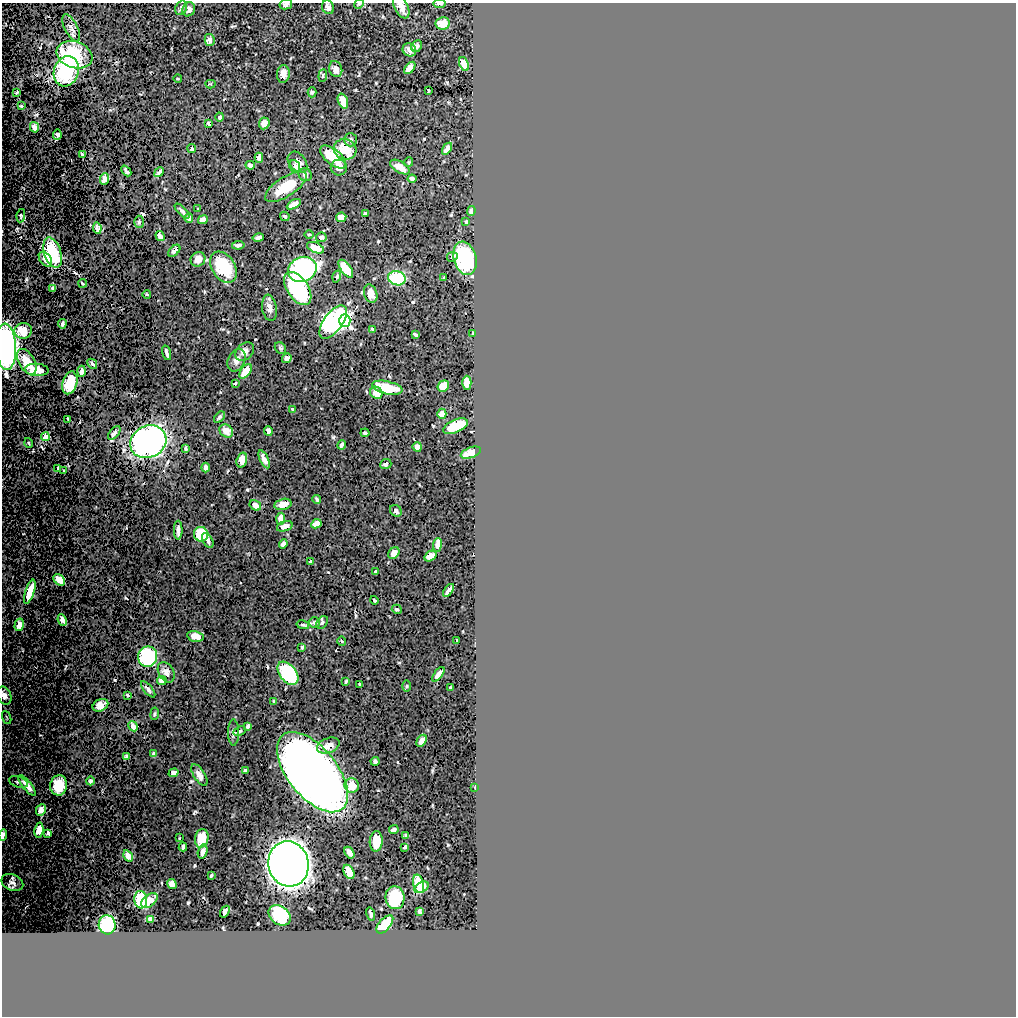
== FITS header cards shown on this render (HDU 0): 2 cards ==
NAXIS1  =                 1014
NAXIS2  =                 1014

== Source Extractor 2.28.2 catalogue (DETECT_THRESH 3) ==
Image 1014 x 1014 px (HDU 0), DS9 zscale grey, 1 PNG px = 1 image px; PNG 1018 x 1018 px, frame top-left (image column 1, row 1014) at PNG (2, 3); each listed source drawn as its Kron ellipse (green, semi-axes under 4 px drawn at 4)
Background 0.524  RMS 0.012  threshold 0.0364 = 3 sigma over >= 5 px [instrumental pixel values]
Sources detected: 229; all 229 listed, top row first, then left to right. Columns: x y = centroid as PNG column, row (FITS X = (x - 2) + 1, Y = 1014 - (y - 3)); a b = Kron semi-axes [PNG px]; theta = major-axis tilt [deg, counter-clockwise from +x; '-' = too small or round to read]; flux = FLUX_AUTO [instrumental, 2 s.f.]
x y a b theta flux
440 3 6 2 0 1.3
286 4 6 5 - 2.5
359 4 5 4 - 1
328 7 7 5 -68 3.4
401 7 12 6 -64 6.5
181 8 7 5 65 2.4
189 9 7 6 - 3.7
443 23 7 6 - 9.9
71 28 15 6 -63 3.3
210 40 6 5 - 5.6
417 46 6 5 - 2.3
409 50 7 6 - 4.7
74 55 18 13 -19 46
464 64 7 4 -68 7
410 68 7 4 51 3.9
336 69 8 6 -70 5.8
66 71 15 12 72 61
283 74 9 6 85 5.7
323 76 6 4 84 1.3
178 79 4 3 - 0.66
210 84 5 4 - 0.77
428 90 3 2 - 0.63
17 92 3 2 - 0.51
312 92 5 4 - 1.1
343 101 8 4 -70 9.8
21 106 3 2 - 0.71
220 117 4 4 - 1.9
208 123 3 2 - 0.98
264 123 6 5 - 4.8
34 127 5 4 - 5.9
57 135 5 4 - 1.8
350 140 6 6 - 2.4
192 148 4 4 - 1.6
345 149 11 10 - 20
447 149 7 4 57 4
82 155 4 3 - 0.9
333 157 15 7 -39 24
259 158 5 4 - 3.2
297 162 12 8 -51 5.2
409 162 5 4 - 0.92
250 165 4 4 - 2.3
295 166 6 5 - 1.7
400 167 11 5 -31 8.9
339 168 8 8 - 4.5
126 171 6 3 -47 1.5
159 172 5 3 - 2
305 175 7 6 - 2.3
104 179 6 4 84 4.4
412 179 4 3 - 2.1
286 187 24 9 33 22
294 204 8 4 30 5.5
198 209 3 2 - 0.6
182 211 9 4 -46 1.9
471 211 5 3 - 3.9
365 213 4 3 - 1.5
21 216 7 4 81 1.2
285 216 5 3 - 1.5
341 217 5 4 - 6.2
189 218 4 4 - 2
203 220 5 4 - 4.2
139 222 6 5 - 1.4
466 222 3 3 - 0.98
97 228 6 4 -82 2
309 234 5 3 - 0.85
160 236 5 4 - 4.9
258 237 6 3 13 2.4
321 237 5 5 - 2.9
238 245 6 4 8 2.4
315 248 9 5 -24 10
174 251 7 4 44 2.7
53 253 16 8 -72 37
452 257 5 5 - 1.7
465 258 17 11 -74 70
45 259 8 5 -52 7.5
198 259 7 7 - 5.7
224 267 17 11 -56 31
302 269 14 12 23 160
346 269 10 5 -55 24
337 277 6 3 72 0.94
397 278 9 7 -16 53
444 278 3 2 - 0.81
83 283 4 2 - 0.95
52 288 3 3 - 1
298 288 18 10 -56 73
371 294 9 6 -71 5.8
147 295 4 2 - 0.65
269 308 13 7 -81 4.3
345 321 6 5 - 110
333 322 19 9 54 170
62 324 4 3 - 2.3
373 329 4 2 - 0.92
23 331 9 8 - 11
473 334 4 2 - 0.68
416 335 4 3 - 1.4
6 347 23 10 -87 250
280 348 6 5 - 1.5
245 352 10 8 41 4.4
167 353 7 3 -74 1.9
287 358 5 4 - 3
236 360 12 8 64 5.2
27 362 14 7 -60 18
92 364 5 4 - 2
37 370 12 6 -3 12
81 371 6 4 88 2.4
246 371 8 5 55 12
70 383 11 7 73 24
235 383 3 3 - 0.98
467 383 7 4 89 9.1
443 386 6 5 - 9.2
387 388 15 6 -13 25
376 393 6 5 - 11
292 409 3 3 - 0.98
442 414 5 4 - 6.8
219 417 7 4 47 1.3
68 419 3 2 - 0.69
455 426 13 6 24 32
226 431 7 6 - 6.2
268 431 5 4 - 2.8
114 433 8 4 51 2.6
365 433 4 3 - 1.3
45 437 4 4 - 7.7
148 442 19 15 27 280
29 443 5 3 - 0.62
342 445 5 3 - 2.4
417 447 5 4 - 4
186 449 4 3 - 1.1
471 453 10 5 19 9.1
264 459 9 4 -64 3.8
242 460 8 5 74 5.8
386 464 6 5 - 1.9
58 468 3 2 - 0.62
205 468 5 3 - 2.3
64 471 3 2 - 0.83
317 499 4 3 - 1.4
283 504 9 5 14 5.6
255 505 6 4 -32 5.9
396 511 6 5 - 2.2
281 519 6 4 86 7.6
316 524 5 4 - 7.8
285 526 8 5 19 4.8
178 530 9 3 89 3.2
201 534 7 7 - 25
208 540 8 5 -62 2.8
283 544 5 4 - 3.7
437 545 7 4 83 8.1
394 553 6 5 - 5.8
430 556 6 4 35 6.9
310 562 3 3 - 1.5
376 572 4 3 - 1.6
59 580 7 4 -45 11
448 590 7 3 54 3
30 592 12 4 72 16
374 600 4 2 - 0.92
397 609 5 4 - 1.4
62 620 6 4 -67 2.5
314 622 5 5 - 1.4
322 623 7 5 49 1.7
19 625 6 4 76 5.9
303 625 6 3 -13 1.1
195 636 8 5 -11 7.4
457 640 3 2 - 0.64
342 641 4 4 - 0.88
302 647 3 3 - 1.1
148 657 10 9 - 99
166 672 11 7 -59 4.6
288 673 13 8 -52 84
438 674 8 4 53 5.1
162 680 5 4 - 3.8
346 681 4 2 - 1.1
359 684 3 2 - 0.81
407 686 6 4 89 1
450 688 3 2 - 0.83
148 689 10 4 -50 2.2
127 695 3 3 - 0.87
4 696 9 6 -66 5.3
274 702 4 3 - 1
100 705 8 6 25 5.1
155 714 6 3 82 1
7 717 7 2 -69 0.69
133 726 5 4 - 5.3
248 726 4 3 - 1.6
240 731 6 4 27 1.2
233 732 13 5 -90 2.5
421 741 6 4 59 4.8
328 746 12 7 22 6.9
154 754 4 4 - 2.4
126 756 3 2 - 0.9
375 761 4 4 - 1.7
245 771 4 3 - 2.1
312 772 47 24 -51 1600
173 773 5 4 - 4.8
199 775 12 5 -58 3.8
90 781 4 3 - 1.6
18 782 10 5 -17 2.6
27 785 13 4 -51 8.4
59 785 10 8 83 24
352 785 7 7 - 13
475 788 3 2 - 0.68
41 810 6 5 - 4.3
394 829 5 3 - 2.9
39 830 7 4 83 6.8
48 833 4 3 - 1.9
3 835 6 3 82 3.3
406 836 4 3 - 1.9
179 838 3 2 - 0.5
202 838 9 6 79 16
376 841 10 6 87 14
183 847 4 3 - 2.1
405 847 3 3 - 0.92
203 852 7 4 75 4.2
349 853 6 4 -58 5.8
128 856 6 4 -57 5.1
288 864 23 20 -76 1500
349 872 8 5 -61 14
211 875 3 2 - 0.81
12 883 11 8 -25 3.9
172 884 5 4 - 3.1
419 884 9 5 -75 11
422 887 8 5 29 8.3
395 898 11 9 -84 34
141 900 9 6 -83 21
149 901 9 6 38 6.2
225 912 6 3 58 1.7
420 912 4 3 - 1.2
371 914 7 3 -73 1.7
280 915 12 9 -38 44
150 919 4 3 - 1.5
385 924 11 5 49 21
107 925 9 8 - 52
At the frame edge (FLAGS 8, measured only in part): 7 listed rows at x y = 440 3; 286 4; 359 4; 401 7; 6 347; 4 696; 3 835